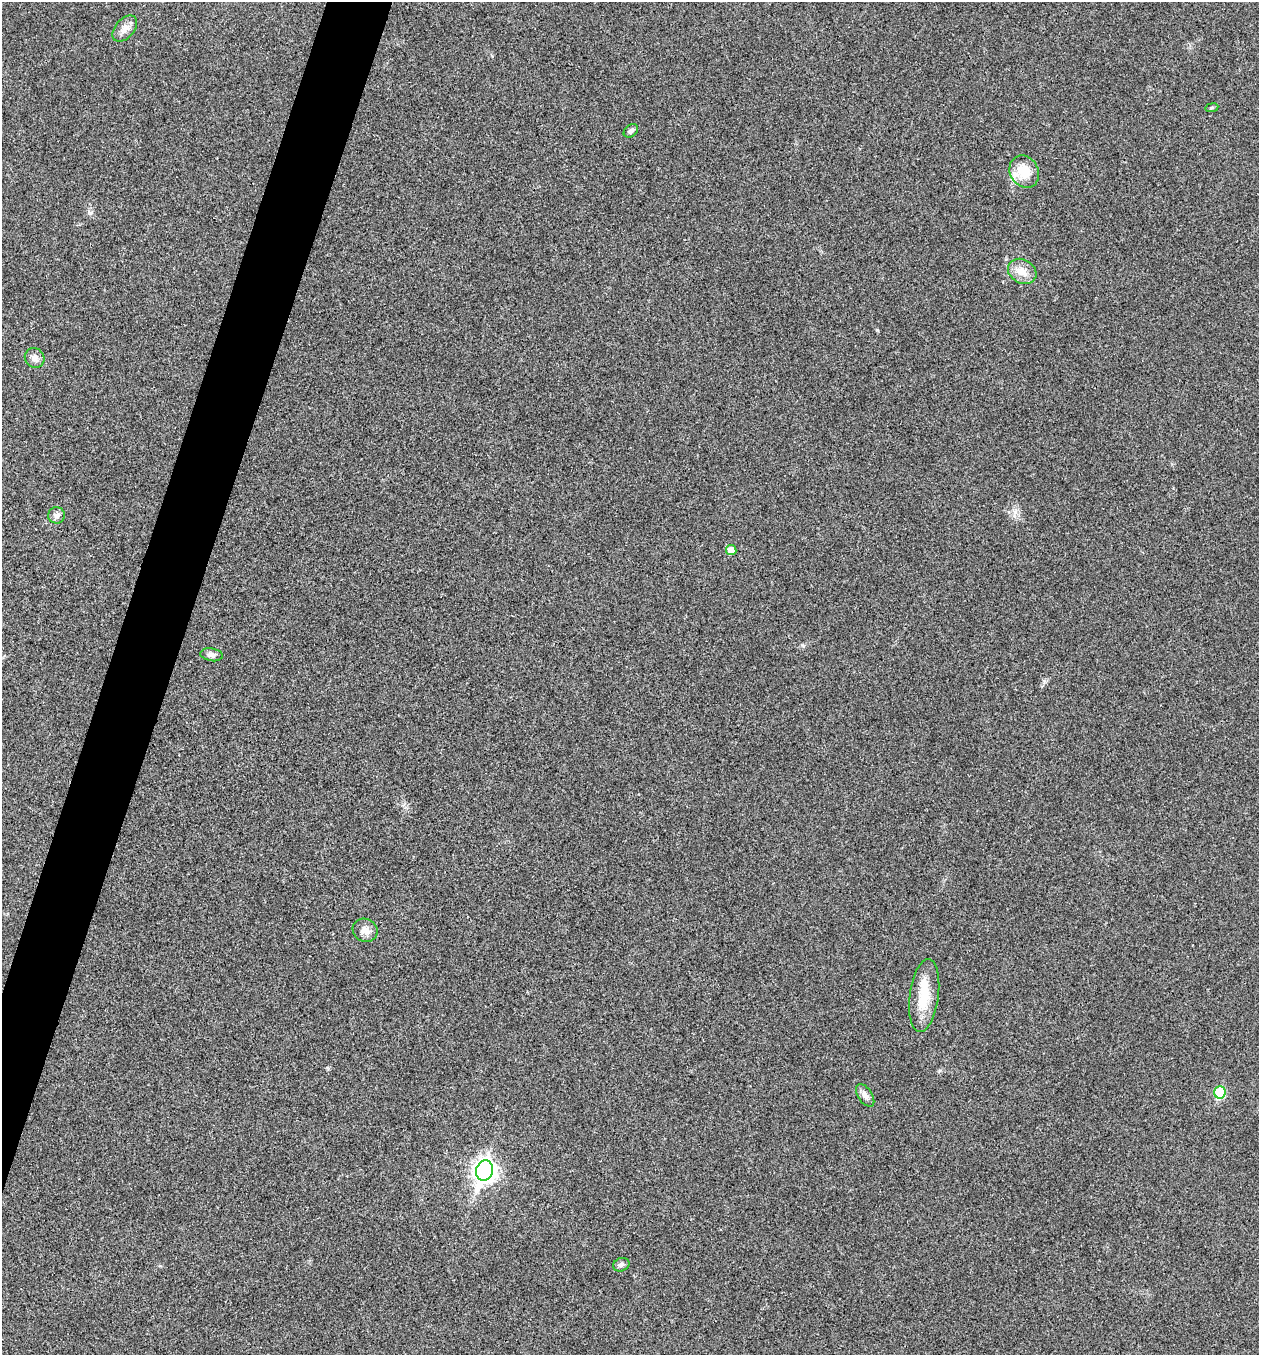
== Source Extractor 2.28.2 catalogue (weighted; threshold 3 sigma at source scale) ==
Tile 7 of 4 x 4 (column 3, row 2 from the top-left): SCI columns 2781-4037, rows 2708-4060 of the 5436 x 5425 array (HDU 1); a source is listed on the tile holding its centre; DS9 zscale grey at full resolution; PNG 1261 x 1357 px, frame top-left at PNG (2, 2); each listed source drawn as its Kron ellipse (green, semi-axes under 4 px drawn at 4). Shown black and unused: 4% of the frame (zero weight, under 3 of 4 exposures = <1% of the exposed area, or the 3 px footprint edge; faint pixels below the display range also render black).
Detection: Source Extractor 2.28.2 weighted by HDU 2 'WHT'; one run over the whole footprint, this tile lists its part. Background 0.0202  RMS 0.0057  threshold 0.0258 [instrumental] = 3 sigma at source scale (4.5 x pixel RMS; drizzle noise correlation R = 1.50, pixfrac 1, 0.05/0.05 arcsec/px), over >= 5 px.
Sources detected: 15; all 15 listed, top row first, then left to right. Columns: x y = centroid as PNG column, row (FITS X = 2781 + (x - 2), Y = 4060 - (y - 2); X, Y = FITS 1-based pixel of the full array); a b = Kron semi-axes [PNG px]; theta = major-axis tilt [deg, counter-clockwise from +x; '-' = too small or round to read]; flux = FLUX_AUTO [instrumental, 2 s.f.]
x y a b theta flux
125 29 15 9 49 4.2
1212 108 6 3 9 0.7
631 131 8 5 40 1.5
1024 172 17 14 -60 13
1022 271 15 11 -30 6.2
35 358 10 9 - 3.2
56 515 8 8 - 2.1
731 550 5 5 - 4.6
212 655 11 6 -8 2.2
365 930 13 11 -27 4
924 995 36 14 82 16
1220 1092 6 5 - 26
865 1095 13 7 -56 2.6
485 1171 10 8 71 340
621 1265 8 6 23 1.6